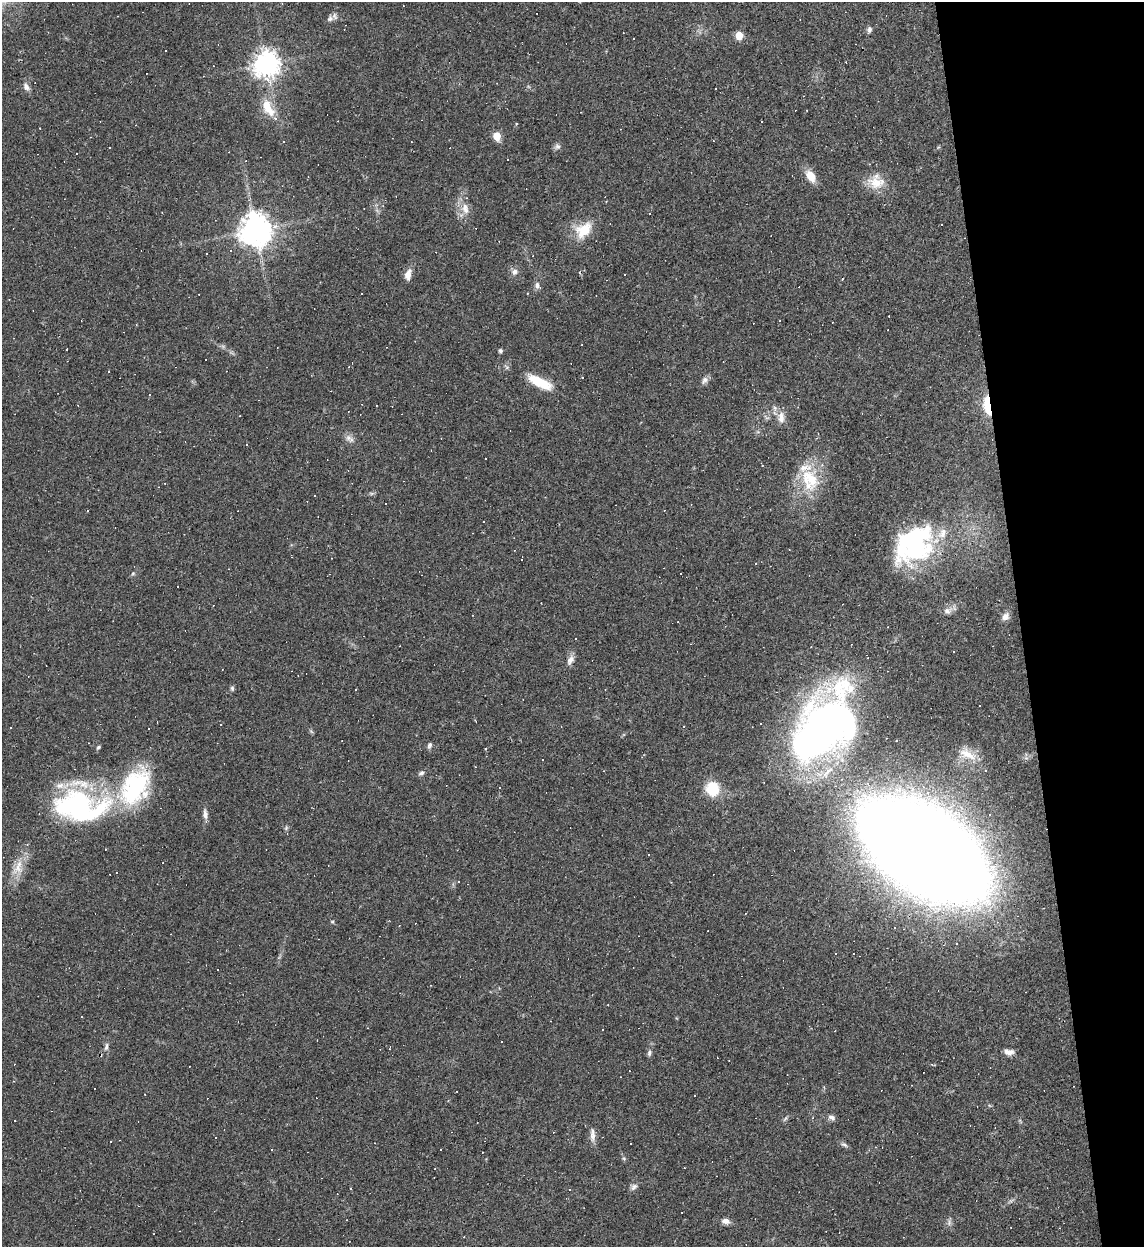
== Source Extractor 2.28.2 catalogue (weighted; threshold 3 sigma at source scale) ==
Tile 12 of 4 x 4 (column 4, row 3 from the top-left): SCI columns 3566-4707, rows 1246-2490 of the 4959 x 4984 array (HDU 1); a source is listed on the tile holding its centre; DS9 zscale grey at full resolution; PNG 1146 x 1249 px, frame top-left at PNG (2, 2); no overlay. Shown black and unused: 11% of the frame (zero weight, under 2 of 3 exposures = <1% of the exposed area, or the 3 px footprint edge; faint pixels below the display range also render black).
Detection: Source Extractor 2.28.2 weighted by HDU 2 'WHT'; one run over the whole footprint, this tile lists its part. Background 0.0561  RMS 0.0052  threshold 0.0234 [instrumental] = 3 sigma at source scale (4.5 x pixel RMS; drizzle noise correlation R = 1.50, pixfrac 1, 0.05/0.05 arcsec/px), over >= 5 px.
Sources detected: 172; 2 inside a brighter object's white glare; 83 cosmic-ray / hot-pixel residue — not listed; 5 inside a brighter listed object's ellipse — not listed separately; the other 82 listed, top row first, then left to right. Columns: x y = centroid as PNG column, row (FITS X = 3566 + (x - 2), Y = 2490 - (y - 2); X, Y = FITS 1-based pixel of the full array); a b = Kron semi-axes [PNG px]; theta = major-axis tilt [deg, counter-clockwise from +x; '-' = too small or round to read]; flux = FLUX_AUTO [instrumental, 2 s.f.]
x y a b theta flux
330 19 11 7 28 2.2
869 29 9 6 74 1.5
739 35 5 5 - 14
266 65 9 9 - 480
26 87 12 7 -52 2.3
716 88 3 3 - 0.69
268 107 26 12 -62 12
497 136 5 5 - 14
557 146 8 7 - 1.5
507 159 3 2 - 0.47
811 176 13 8 -58 7.6
876 182 24 16 -7 10
465 209 17 10 -77 5.7
256 230 10 9 - 890
584 230 24 16 41 13
230 251 3 3 - 1.3
515 272 9 8 - 2.4
408 274 14 8 78 3.8
625 274 2 2 - 0.4
842 279 2 2 - 0.52
538 286 11 6 -50 2.1
361 294 3 2 - 0.46
889 316 2 2 - 0.26
500 351 5 4 - 1.2
705 380 12 7 49 2
540 382 34 11 -27 14
149 395 3 2 - 0.59
987 405 27 8 -81 11
781 417 18 9 89 4.4
348 438 10 9 - 2.5
441 438 3 2 - 0.31
810 479 33 26 -67 23
371 493 6 4 -18 0.84
315 496 3 2 - 0.89
915 547 43 34 48 65
521 559 3 3 - 7.7
133 573 5 5 - 0.78
947 611 11 8 -1 2.8
1005 617 11 8 47 2.6
576 639 3 3 - 0.81
570 660 14 8 61 2.9
232 688 6 5 - 1
356 689 3 2 - 0.3
761 724 3 3 - 0.88
220 725 3 3 - 1.1
10 728 3 2 - 0.53
823 729 58 33 52 430
429 745 8 6 71 1.4
98 747 7 4 39 0.77
968 754 29 12 -28 8.9
827 772 26 8 50 9
421 773 8 5 41 1.4
134 787 52 30 59 56
499 787 3 2 - 0.55
712 789 11 11 - 20
80 807 69 36 -4 95
205 814 16 6 -87 2.5
286 828 6 5 - 0.76
27 844 4 4 - 0.56
924 850 74 40 -34 3300
649 855 3 3 - 0.87
163 863 3 2 - 0.33
18 868 19 14 55 8.2
332 922 6 4 0 0.56
853 954 3 3 - 1.7
502 1042 3 2 - 0.6
106 1047 10 6 76 1.8
390 1048 4 2 - 0.38
1009 1052 12 7 -5 2.9
649 1053 8 5 76 1.3
932 1064 5 3 - 0.48
94 1088 2 2 - 0.34
832 1117 9 7 -28 1.9
785 1119 8 4 48 0.88
593 1136 16 7 -88 3.1
630 1144 3 3 - 1.9
844 1145 10 5 -26 1.3
271 1150 3 3 - 0.44
634 1187 11 7 41 1.8
725 1221 11 7 -1 2.4
949 1222 10 5 88 1.5
464 1237 3 2 - 0.4
Overlapping masked pixels (flux is a lower limit): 2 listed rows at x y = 987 405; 924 850